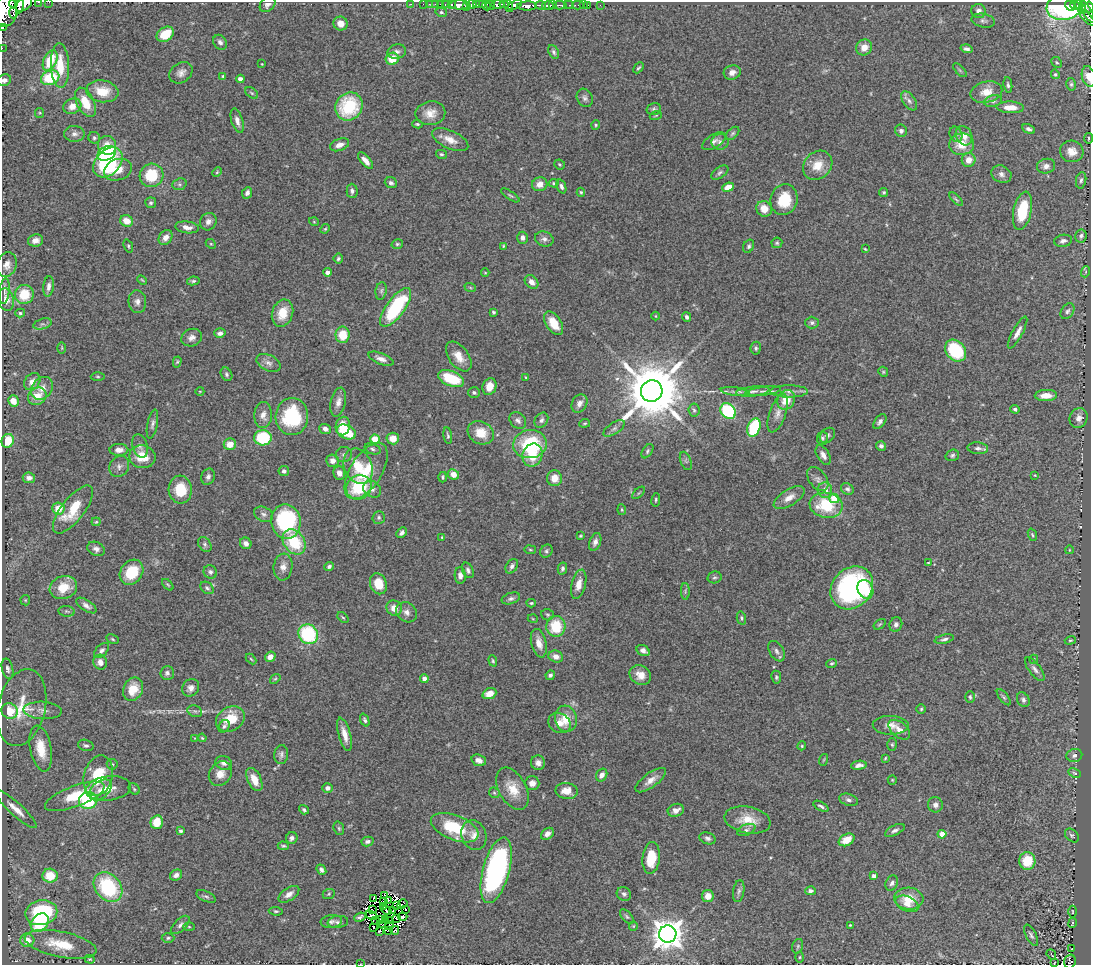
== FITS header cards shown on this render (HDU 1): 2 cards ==
NAXIS1  =                 1089
NAXIS2  =                  963

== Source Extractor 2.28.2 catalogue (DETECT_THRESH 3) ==
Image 1089 x 963 px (HDU 1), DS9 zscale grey, 1 PNG px = 1 image px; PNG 1093 x 967 px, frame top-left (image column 1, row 963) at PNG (2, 2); each listed source drawn as its Kron ellipse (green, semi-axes under 4 px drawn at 4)
Background 0.844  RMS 0.06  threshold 0.18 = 3 sigma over >= 5 px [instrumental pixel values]
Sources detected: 495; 9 with non-positive FLUX_AUTO (blend fragments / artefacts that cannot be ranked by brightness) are neither listed nor drawn; the other 486 listed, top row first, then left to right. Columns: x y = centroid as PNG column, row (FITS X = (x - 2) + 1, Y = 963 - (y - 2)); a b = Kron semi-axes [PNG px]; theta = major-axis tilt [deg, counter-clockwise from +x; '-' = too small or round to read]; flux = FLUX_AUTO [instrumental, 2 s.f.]
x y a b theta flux
38 2 3 2 - 58
49 2 2 2 - 6.2
13 3 4 3 - 290
20 4 9 4 86 1500
24 4 9 6 34 1700
268 4 9 6 41 17
411 4 3 2 - 8.5
423 4 2 2 - 14
429 4 3 2 - 27
436 4 3 2 - 18
440 4 2 2 - 15
445 4 3 3 - 49
452 4 3 3 - 57
497 4 7 3 1 420
504 4 4 2 - 110
460 5 10 4 0 1100
471 5 5 3 - 860
476 5 4 3 - 410
482 5 4 3 - 110
486 5 5 3 - 110
515 5 7 3 23 410
540 5 5 3 - 380
552 5 4 2 - 330
560 5 6 3 -4 170
569 5 5 2 - 130
578 5 6 3 -3 50
583 5 2 2 - 7
588 5 3 2 - 14
600 5 2 2 - 13
1075 5 5 3 - 230
466 6 4 2 - 520
491 6 4 3 - 480
509 6 6 2 -74 240
527 6 10 4 1 1800
548 6 6 3 -7 670
1064 6 18 13 10 710
1070 6 5 4 - 400
1081 7 7 3 -63 300
1089 7 6 3 -79 230
5 11 15 11 85 5500
979 11 7 7 - 24
1087 11 12 4 -60 96
441 12 6 4 -13 6.9
13 13 5 3 - 340
1087 17 11 4 -45 190
983 21 12 6 -13 14
340 23 7 7 - 36
3 27 3 2 - 53
165 34 9 6 33 96
220 42 8 6 -57 14
864 47 8 7 - 42
2 48 2 2 - 6.8
967 49 6 4 -16 12
397 52 9 7 14 15
554 52 7 5 -65 9
392 59 6 6 - 86
50 61 11 6 64 120
1057 62 6 4 -43 5.7
262 64 2 2 - 3
60 66 22 9 -87 100
638 68 6 3 47 5.9
960 70 8 3 -45 6.1
732 72 8 7 - 24
181 73 12 9 36 24
1055 74 5 4 - 5.8
223 76 4 3 - 5.4
1089 76 10 6 -76 41
50 78 9 7 21 190
240 79 4 4 - 25
4 80 7 6 - 17
1071 84 6 5 - 7.5
1008 85 8 4 -82 8.9
102 91 16 11 -8 90
986 92 16 10 13 58
252 93 7 4 -36 6
585 98 9 7 -63 14
909 101 11 6 -54 16
993 101 9 5 15 14
85 102 16 8 -63 90
72 106 9 7 25 42
349 106 15 13 51 240
1010 107 14 6 -2 46
654 109 7 5 16 8.9
40 113 5 4 - 4.6
430 113 15 12 9 46
656 115 6 3 20 5
237 121 12 5 -73 21
417 124 5 3 - 5.9
596 125 5 4 - 5.3
1029 129 7 4 -28 11
901 131 6 5 - 12
733 133 8 5 45 7.6
74 134 10 8 -1 19
956 134 8 6 -68 11
964 136 10 8 -63 34
94 138 6 5 - 8.6
1088 138 5 3 - 4
450 140 19 9 -25 45
714 141 13 6 32 18
720 142 8 8 - 17
962 144 12 11 - 71
107 145 9 9 - 47
340 145 10 6 20 28
1072 151 12 10 -13 42
107 153 10 7 24 300
441 154 5 4 - 6.2
969 160 7 7 - 38
365 161 10 5 -48 24
108 162 17 12 46 390
560 164 5 5 - 6.1
818 165 16 13 44 70
1046 166 9 7 14 19
118 170 14 10 18 75
217 172 5 3 - 3.7
720 172 10 5 33 10
1001 174 10 8 -28 20
152 175 12 11 - 150
1081 180 8 5 80 9.3
391 183 6 5 - 11
554 183 5 3 - 5.4
179 184 7 5 19 8.5
540 184 8 7 - 30
561 186 7 4 -68 12
728 187 6 4 23 43
352 191 7 5 -88 12
581 192 4 4 - 5
884 192 4 4 - 6.5
247 193 6 5 - 14
510 195 11 3 -34 6.9
956 199 8 3 -45 6.6
784 200 15 13 73 130
151 203 5 5 - 7.8
764 209 8 7 - 46
1022 211 19 9 78 160
127 221 7 5 -24 49
208 222 9 8 - 20
314 222 5 3 - 3.3
187 227 12 6 -6 26
325 229 5 4 - 4.6
1081 236 6 6 - 10
165 237 8 6 52 28
523 238 6 5 - 16
544 239 9 7 -18 16
35 240 7 6 - 25
1063 241 9 6 10 16
777 243 5 5 - 6.4
211 244 5 4 - 4.6
397 244 6 4 15 6.2
128 246 7 4 -70 6
503 246 3 3 - 3.9
749 246 7 5 61 8.8
865 249 4 2 - 3.7
338 259 5 4 - 8.4
7 265 12 9 73 28
327 272 4 4 - 17
1085 272 6 3 70 4.9
485 273 4 3 - 3
142 280 5 3 - 4
193 281 6 4 10 7.6
531 282 8 6 -47 29
48 286 10 5 84 19
470 287 6 3 -20 4.4
4 291 13 5 83 15
381 291 9 5 79 9.6
24 294 9 9 - 110
6 300 11 8 -78 27
137 302 11 9 -84 23
396 307 23 9 54 340
1067 311 8 6 57 11
493 312 3 3 - 6.9
20 313 5 4 - 7.1
282 313 14 10 71 76
656 316 4 3 - 2.9
687 317 5 4 - 10
554 323 13 7 -57 73
812 323 6 6 - 11
42 324 9 5 17 10
1017 332 18 5 62 27
220 333 6 4 15 13
343 335 8 7 - 97
192 338 10 8 22 23
62 348 6 4 90 5.3
756 348 6 5 - 7.9
956 351 12 9 -49 230
459 356 17 9 -54 53
381 359 13 5 -22 24
177 362 5 4 - 5.2
268 363 13 8 -25 22
883 372 5 4 - 5.3
226 374 7 5 -61 9.4
98 376 7 3 -1 5
526 377 3 2 - 3.9
451 379 13 7 -22 160
32 382 9 7 49 33
489 387 8 7 - 47
42 388 12 10 52 38
200 391 4 3 - 3
652 391 11 10 - 37000
753 391 17 5 6 22
763 391 18 4 7 20
789 391 19 6 0 24
474 392 6 5 - 8.4
735 392 14 4 -7 15
1046 395 11 5 2 47
37 396 10 8 31 61
786 400 10 8 62 70
13 401 6 5 - 51
338 402 14 7 77 27
579 403 10 7 62 23
1015 409 5 4 - 9
694 410 6 5 - 7.8
728 411 8 7 - 380
778 413 20 8 71 35
263 415 13 9 88 31
292 417 18 16 85 280
1079 418 10 8 67 25
518 420 9 7 -45 15
541 420 8 6 54 12
880 422 8 5 52 13
585 423 5 3 - 5.2
152 424 14 5 78 14
343 426 9 7 80 78
614 428 12 5 34 14
754 428 9 6 70 280
325 429 6 5 - 18
346 432 10 6 -24 140
481 433 14 11 -28 74
827 435 8 6 45 10
448 436 8 4 -81 8.1
263 438 9 7 1 220
393 438 6 5 - 51
822 438 7 5 83 7.7
375 439 4 4 - 140
8 441 7 6 - 89
230 444 6 6 - 48
530 444 17 14 9 270
140 446 12 7 -73 18
881 446 5 4 - 14
978 448 10 6 -5 15
372 449 8 5 -20 10
119 450 9 6 0 27
647 451 8 4 55 7.7
344 454 8 7 - 12
532 455 12 10 68 99
823 455 11 6 -59 22
952 455 7 5 20 8.9
142 457 13 11 -10 83
332 461 6 6 - 23
686 461 9 5 -68 9
119 466 11 9 53 21
358 466 18 14 -68 91
284 471 5 5 - 11
366 471 32 15 58 150
339 473 7 5 -72 21
453 474 6 5 - 39
1035 475 4 4 - 3.5
208 477 8 6 67 15
443 477 5 3 - 5.9
29 478 6 5 - 18
554 478 8 7 - 50
818 479 13 8 -53 22
359 487 13 11 32 230
372 489 9 7 -40 19
847 489 7 5 -30 9.9
180 490 14 11 -85 120
825 490 8 7 - 34
639 493 8 3 45 5.4
789 498 17 8 32 40
834 498 5 4 - 110
656 500 7 4 82 6.3
826 505 16 12 -10 180
58 508 6 6 - 66
73 509 29 11 52 140
622 510 5 3 - 4.6
264 514 10 7 -27 16
379 517 6 6 - 8.7
286 521 17 14 -80 370
96 522 4 4 - 4.3
402 533 6 4 45 12
1032 535 6 4 -70 5.9
580 536 4 3 - 4.5
442 537 4 4 - 4.2
294 542 14 10 -53 180
595 542 9 5 69 19
246 543 6 5 - 19
205 544 8 6 -53 11
96 549 9 6 -23 18
530 550 6 3 -9 4.4
1069 550 4 3 - 2.6
546 551 7 5 52 9
928 563 3 2 - 2.8
329 566 5 4 - 8.8
512 566 8 5 57 13
283 567 13 9 82 30
562 568 6 4 78 11
468 570 8 5 -63 11
131 572 13 10 53 150
210 572 7 6 - 12
460 575 8 5 -87 21
714 577 7 6 - 8.9
378 584 11 8 -70 79
579 584 15 7 76 37
168 585 7 3 -45 5.1
63 587 14 11 20 87
207 588 7 5 -38 9.4
852 588 23 19 46 710
865 589 10 7 -65 110
685 591 8 4 -89 8.7
511 598 9 5 17 12
25 600 5 5 - 4.5
531 603 4 4 - 5.3
86 606 11 5 -33 18
394 608 8 7 - 38
66 611 8 5 -7 8.3
407 612 11 9 -42 24
547 615 6 5 - 7.1
343 617 6 4 -43 5.4
741 618 6 4 -76 7.6
533 619 5 3 - 3.4
880 624 7 3 35 4.7
896 624 7 6 - 14
556 626 10 9 - 140
308 634 10 9 - 300
113 639 6 4 -28 5.8
944 639 10 4 13 11
1070 640 5 4 - 5.3
539 643 14 7 -77 44
102 650 9 5 45 13
643 651 7 5 -30 16
777 651 11 7 -58 15
270 657 5 4 - 23
556 657 7 6 - 24
251 659 6 3 -45 4.5
1034 659 4 3 - 3
493 661 6 4 -71 5.7
100 662 7 6 - 25
832 663 5 4 - 6.4
8 669 10 5 -76 15
1035 669 14 5 -52 17
167 673 7 7 - 13
550 675 5 4 - 11
640 675 11 9 -32 42
776 677 6 5 - 7.4
275 679 6 4 40 5.1
424 679 4 4 - 22
191 688 9 8 - 21
133 689 12 9 64 79
489 694 7 5 22 47
970 697 6 5 - 8.2
1004 697 9 4 -52 8.1
1023 700 8 6 -62 12
22 708 39 23 76 150
921 709 5 5 - 6.4
43 710 19 9 -3 33
9 711 8 7 - 110
195 711 7 5 -20 9
230 719 15 12 33 110
566 719 13 11 -75 73
365 720 7 4 -68 8.7
559 723 12 9 -28 38
891 725 18 9 -2 35
224 726 6 5 - 9.8
899 730 12 7 -40 31
344 734 17 6 -75 40
195 738 4 4 - 3.2
202 738 4 3 - 4.4
86 745 8 5 -17 10
892 745 6 5 - 6.2
802 746 4 4 - 4.8
41 749 23 10 -79 91
281 755 9 7 85 14
1074 755 8 6 15 13
885 758 3 3 - 4.1
479 760 7 5 -19 21
823 760 6 3 70 4.4
224 763 8 6 -18 22
538 763 7 7 - 20
112 764 5 5 - 5.7
859 765 8 4 7 18
1075 773 7 4 -27 6.4
220 774 13 10 53 44
602 775 7 5 61 25
98 776 21 14 75 160
254 779 12 6 -64 53
651 780 18 7 36 34
892 780 5 4 - 4.3
532 783 7 7 - 28
108 788 22 12 8 60
327 788 5 4 - 15
134 789 6 5 - 7.3
513 789 23 13 -61 79
100 790 13 8 39 35
567 791 11 8 -8 48
494 793 6 4 -43 5.7
75 796 31 10 20 160
88 800 9 8 - 250
848 800 9 6 -17 12
935 805 7 7 - 21
821 806 8 4 -29 8.8
16 809 27 6 -42 46
304 810 5 3 - 7.8
676 810 8 6 19 29
748 820 23 13 -11 78
157 822 7 6 - 89
339 828 7 5 -70 6.9
455 828 25 12 -21 200
746 830 10 5 22 11
895 830 10 5 26 13
181 831 3 3 - 7.7
547 834 7 5 39 21
942 834 4 4 - 69
474 835 15 12 -72 41
1072 835 8 5 -44 8.1
292 838 6 5 - 13
708 838 8 5 -19 13
846 840 8 5 28 59
367 841 6 4 14 11
283 846 5 3 - 5.9
651 858 16 9 84 100
1027 861 9 8 - 110
321 870 6 4 -51 12
496 870 34 13 75 900
176 875 6 5 - 18
50 876 7 7 - 97
874 876 4 4 - 17
892 883 8 6 61 13
108 887 16 12 -50 330
739 891 11 5 81 12
810 891 5 4 - 11
289 894 12 6 34 25
329 894 6 5 - 5.6
624 894 7 6 - 12
385 895 4 2 - 15
206 896 10 5 -25 9.9
708 896 6 6 - 40
374 898 4 2 - 2.8
909 899 15 11 -5 82
388 900 3 2 - 7.7
383 901 2 2 - 3.1
402 904 5 3 - 2.8
907 904 12 7 -25 28
397 906 3 2 - 2.2
384 907 4 2 - 0.99
406 909 3 2 - 6.9
372 910 3 2 - 6.1
393 910 3 2 - 3
276 911 7 4 -7 6.3
387 911 5 2 - 9.7
1072 912 6 3 -89 3.3
41 913 16 12 11 430
371 915 6 3 -27 5.4
360 917 6 3 23 1.4
402 917 5 2 - 9.7
627 917 9 4 -48 8.3
396 918 3 2 - 5.9
381 919 4 2 - 4.9
386 920 3 2 - 3.7
376 921 2 2 - 3.2
389 921 3 2 - 3.5
331 922 11 6 7 14
338 922 10 6 8 12
40 923 10 8 47 180
1072 923 5 2 - 3.8
180 925 11 6 43 14
383 925 3 2 - 1.9
390 925 2 2 - 0.67
850 925 3 3 - 3.4
633 926 5 4 - 4.3
189 927 6 4 -1 4.9
373 927 2 2 - 2.7
395 930 4 2 - 3.9
379 931 3 2 - 4.3
389 931 3 2 - 12
668 934 8 8 - 6900
1031 935 11 5 -62 11
168 938 6 4 2 7.6
27 940 7 6 - 40
61 944 36 12 -11 140
798 946 7 5 73 6.9
1072 949 2 2 - 2.5
1051 954 5 2 - 3.9
800 957 5 3 - 4.2
90 959 5 4 - 3.7
1070 961 7 5 73 6.8
1054 963 3 2 - 2.8
360 964 2 2 - 8.1
At the frame edge (FLAGS 8, measured only in part): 16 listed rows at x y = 38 2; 49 2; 13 3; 20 4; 24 4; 268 4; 1064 6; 1089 7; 5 11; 3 27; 2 48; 1089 76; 4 80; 1070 961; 1054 963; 360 964
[9 non-positive-flux detections neither listed nor drawn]